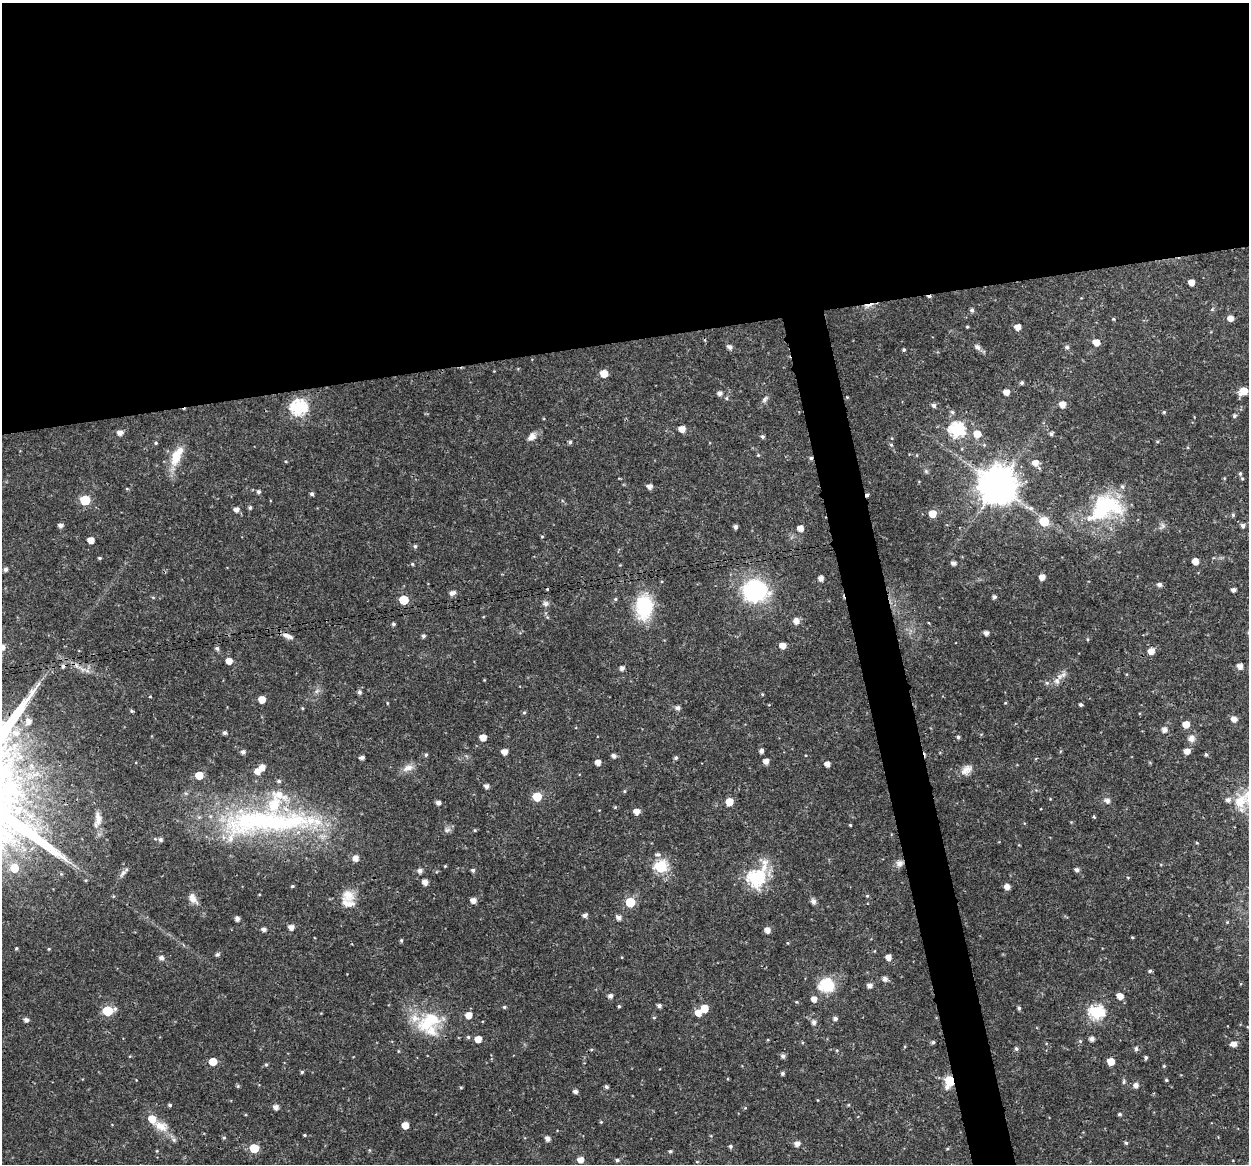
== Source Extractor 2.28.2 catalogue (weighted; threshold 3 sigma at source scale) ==
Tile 2 of 4 x 4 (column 2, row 1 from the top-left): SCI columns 1248-2494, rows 3527-4688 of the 4991 x 4774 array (HDU 1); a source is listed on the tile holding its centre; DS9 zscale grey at full resolution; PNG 1251 x 1166 px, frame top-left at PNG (2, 3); no overlay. Shown black and unused: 32% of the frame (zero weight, under 3 of 4 exposures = <1% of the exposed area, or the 3 px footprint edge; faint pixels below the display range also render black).
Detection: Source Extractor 2.28.2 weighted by HDU 2 'WHT'; one run over the whole footprint, this tile lists its part. Background 0.0238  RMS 0.0018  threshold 0.00808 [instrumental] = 3 sigma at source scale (4.5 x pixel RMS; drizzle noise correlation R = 1.50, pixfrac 1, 0.0396/0.0396 arcsec/px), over >= 5 px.
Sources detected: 259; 4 cosmic-ray / hot-pixel residue — not listed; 9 inside a brighter listed object's ellipse — not listed separately; the other 246 listed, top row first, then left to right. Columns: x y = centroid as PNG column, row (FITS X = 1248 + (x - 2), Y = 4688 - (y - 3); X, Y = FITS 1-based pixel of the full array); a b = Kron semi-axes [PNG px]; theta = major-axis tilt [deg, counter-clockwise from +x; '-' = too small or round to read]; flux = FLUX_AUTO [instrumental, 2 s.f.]
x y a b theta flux
1191 282 5 4 - 1.4
869 305 14 4 16 1.2
972 310 5 5 - 0.44
1230 318 6 5 - 1.1
1113 319 4 4 - 0.18
967 327 3 3 - 0.19
1018 327 5 5 - 1.4
1096 342 6 5 - 1.9
730 347 6 5 - 0.66
977 347 9 6 -41 0.69
1067 347 5 5 - 0.42
904 350 4 3 - 0.25
604 374 5 5 - 2.8
1022 383 4 4 - 0.37
1243 391 7 6 - 2.9
1006 392 5 5 - 1.3
720 393 6 5 - 0.66
765 399 10 6 56 0.55
1062 404 5 5 - 1.6
934 405 5 5 - 0.54
299 407 7 7 - 37
952 412 5 5 - 0.34
1164 412 4 4 - 0.21
1234 416 5 5 - 0.33
682 429 5 5 - 1.6
957 430 7 7 - 32
120 433 6 5 - 0.89
977 434 6 6 - 2.6
1051 434 5 4 - 0.42
762 436 5 4 - 0.35
532 437 12 8 45 1.1
1157 441 5 3 - 0.17
570 442 5 4 - 0.31
156 443 5 4 - 0.24
891 445 5 4 - 0.22
758 455 4 4 - 0.18
176 456 25 11 65 4.2
811 458 5 4 - 0.38
1035 463 6 5 - 1.4
926 471 7 4 -46 0.29
1240 473 5 4 - 0.28
1242 478 4 4 - 0.2
649 486 5 5 - 0.88
998 486 11 11 - 480
127 489 5 3 - 0.16
258 492 5 5 - 0.41
312 494 4 4 - 0.39
85 500 6 5 - 9.8
1105 507 45 29 25 16
250 508 5 4 - 0.35
1030 508 7 5 -15 0.49
236 510 5 5 - 0.85
932 514 5 5 - 2.6
1233 515 5 5 - 0.26
1044 521 6 5 - 7.6
61 525 5 4 - 0.7
1243 525 5 4 - 0.57
735 527 4 4 - 0.52
800 528 5 5 - 1.4
542 536 4 3 - 0.17
91 540 5 5 - 1.6
415 546 5 5 - 0.35
99 558 4 3 - 0.23
1195 561 5 5 - 1.6
953 563 5 4 - 0.62
412 564 4 4 - 0.2
6 569 5 5 - 0.51
1042 577 5 5 - 1.3
821 578 5 4 - 0.93
1159 584 5 5 - 0.58
1234 590 4 4 - 0.59
755 591 25 21 1 18
452 593 8 5 22 0.75
994 597 5 4 - 0.42
615 599 5 4 - 0.23
404 600 6 5 - 6.4
546 604 7 7 - 0.54
644 607 22 15 89 12
796 621 8 8 - 0.99
393 624 4 4 - 0.31
986 633 4 4 - 0.76
287 636 15 6 -21 1
423 636 4 4 - 0.39
1087 639 5 3 - 0.17
782 645 5 5 - 1.4
2 647 6 5 - 1.2
217 648 5 5 - 0.42
1151 651 6 5 - 1.6
229 661 5 5 - 1.6
1240 666 5 5 - 1.2
622 668 5 5 - 0.67
82 669 16 5 -33 1.1
1063 675 9 8 - 0.78
1057 681 9 8 - 0.89
1047 683 6 5 - 0.32
359 692 6 5 - 0.46
762 694 5 3 - 0.17
150 696 4 3 - 0.13
262 699 5 5 - 2.1
387 703 4 3 - 0.14
1005 703 4 3 - 0.15
1080 704 4 4 - 0.34
302 708 4 3 - 0.16
678 708 6 5 - 0.56
132 711 4 3 - 0.26
524 712 5 4 - 0.24
1234 719 5 5 - 1.1
29 721 7 7 - 0.97
1186 724 5 5 - 2.2
1164 730 5 5 - 0.87
16 733 10 9 - 1.3
225 733 4 4 - 0.47
483 737 5 5 - 1.8
958 737 4 4 - 0.37
1191 738 9 8 - 1
761 751 5 4 - 0.54
1187 751 5 5 - 1.2
243 752 5 5 - 0.58
504 752 5 4 - 1.3
426 755 5 4 - 0.26
1206 755 4 4 - 0.29
614 756 5 5 - 0.59
362 757 4 3 - 0.57
676 758 5 4 - 0.36
766 761 5 5 - 1
598 762 4 4 - 1.3
827 764 5 4 - 1.1
262 767 5 5 - 1.2
408 768 17 8 22 1.3
966 770 15 11 40 1.4
257 771 6 5 - 1.4
199 775 5 5 - 3.4
279 781 5 4 - 0.32
486 786 5 4 - 0.7
624 791 5 3 - 0.18
537 797 6 5 - 6.7
1107 801 8 6 -13 0.74
729 802 6 5 - 2.4
1240 802 22 14 -90 3.6
438 803 4 4 - 0.64
615 807 5 4 - 0.18
17 810 17 14 -51 4.3
636 812 5 5 - 1.3
1094 817 3 2 - 0.27
98 819 21 9 -88 1.8
267 822 149 32 3 42
850 825 3 3 - 0.18
447 830 9 6 19 0.55
1197 843 5 3 - 0.15
658 854 7 6 - 0.52
355 858 6 6 - 1.3
900 863 9 9 - 0.88
445 866 4 3 - 0.16
661 866 6 6 - 21
14 868 7 6 - 3.9
473 870 4 4 - 0.36
1077 870 5 4 - 0.55
420 871 5 5 - 0.71
123 873 14 5 51 0.67
755 878 10 7 55 36
425 882 5 5 - 1
292 886 4 3 - 0.24
1007 887 5 4 - 1.2
348 895 17 17 - 2.5
867 896 4 4 - 0.19
192 898 12 8 -68 1.3
473 900 5 5 - 1
813 901 7 6 - 0.63
630 902 6 6 - 8.3
585 915 5 4 - 0.59
619 918 5 5 - 0.85
237 919 5 4 - 0.78
1227 922 4 4 - 0.17
291 927 5 5 - 1.1
264 929 5 4 - 0.69
767 930 5 5 - 1.1
1132 937 4 3 - 0.18
401 940 5 4 - 0.25
16 948 4 3 - 0.21
49 949 4 4 - 0.17
217 954 6 5 - 0.33
888 957 5 5 - 1.3
161 958 7 6 - 0.49
1150 971 5 4 - 0.3
885 979 5 5 - 0.78
827 985 15 13 -10 6.6
870 985 5 5 - 0.85
610 996 5 5 - 0.69
1120 996 6 5 - 1.4
814 999 5 5 - 1.1
619 1006 4 4 - 0.23
659 1006 5 4 - 0.52
504 1007 4 4 - 0.23
704 1008 5 5 - 3.3
1019 1008 5 4 - 0.34
108 1011 7 5 12 9.2
1096 1012 7 6 - 28
698 1013 6 5 - 1.6
468 1015 6 6 - 1.6
654 1018 5 3 - 0.17
835 1019 5 4 - 0.55
26 1020 5 4 - 0.69
429 1021 34 21 33 8.3
814 1022 5 5 - 0.68
468 1037 5 5 - 0.25
478 1039 5 5 - 1.9
1092 1039 5 4 - 0.83
1080 1041 5 4 - 0.24
933 1042 4 4 - 0.32
1234 1044 6 5 - 1.1
1016 1049 5 5 - 0.36
1136 1049 6 5 - 0.43
398 1051 5 3 - 0.13
783 1056 5 5 - 0.54
1146 1057 5 4 - 0.35
1111 1061 5 5 - 2.6
213 1062 5 5 - 2.8
266 1065 5 4 - 0.24
1164 1066 5 4 - 0.19
302 1072 4 4 - 0.25
782 1073 4 4 - 0.37
1166 1080 3 3 - 0.22
950 1081 7 5 74 12
1124 1082 7 4 81 0.29
1136 1085 5 5 - 0.86
461 1087 5 3 - 0.17
606 1087 4 4 - 0.4
575 1091 4 4 - 0.62
170 1105 4 3 - 0.29
276 1107 5 5 - 0.93
1120 1114 4 4 - 0.32
601 1122 4 4 - 0.17
405 1125 5 5 - 1.9
161 1126 19 11 -26 2.5
304 1135 4 4 - 0.19
224 1138 5 4 - 0.22
547 1138 5 5 - 0.83
174 1140 7 4 -72 0.37
1126 1143 4 4 - 0.3
797 1144 5 5 - 0.98
730 1146 6 5 - 0.31
254 1148 6 5 - 6.2
670 1151 4 4 - 0.27
580 1160 5 5 - 1.5
617 1160 5 4 - 0.36
697 1162 5 3 - 0.16
Overlapping masked pixels (flux is a lower limit): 4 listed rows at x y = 869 305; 811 458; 267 822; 950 1081
Isophote crosses this tile's border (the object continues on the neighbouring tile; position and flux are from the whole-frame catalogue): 1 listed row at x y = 2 647